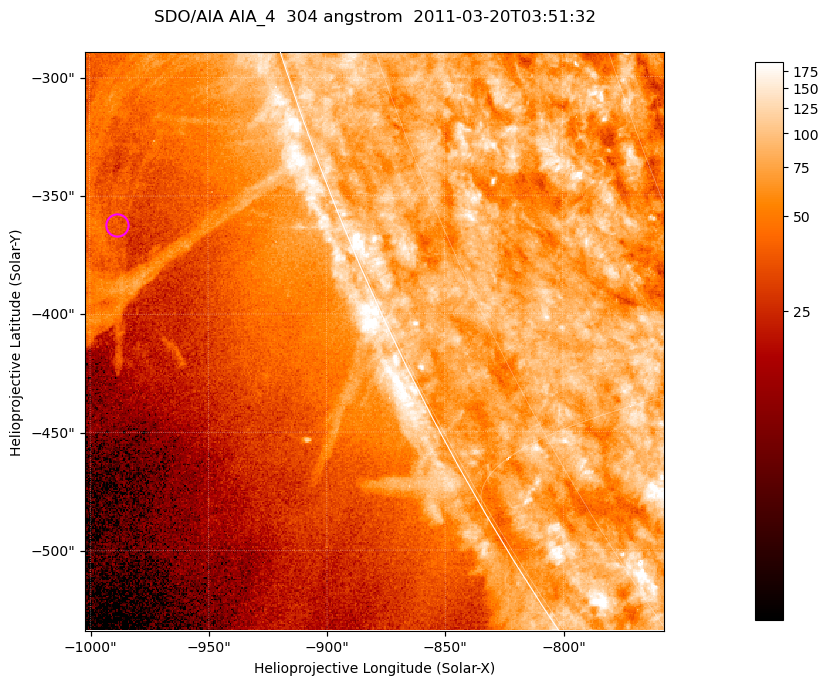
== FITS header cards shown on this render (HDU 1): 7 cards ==
TELESCOP= 'SDO/AIA '           / For AIA: SDO/AIA
INSTRUME= 'AIA_4   '           / For AIA: AIA_ATA1, AIA_ATA2, AIA_ATA3 or AIA_AT
WAVELNTH=                  304 / [angstrom] Wavelength
WAVEUNIT= 'angstrom'           / Wavelength unit: angstrom
DATE-OBS= '2011-03-20T03:51:32.134' / [ISO] Date when observation started; ISO 8
CTYPE1  = 'HPLN-TAN'           / CTYPE1; Typically HPLN
CTYPE2  = 'HPLT-TAN'           / CTYPE2; Typically HPLT

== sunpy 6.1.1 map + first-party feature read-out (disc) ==
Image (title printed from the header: SDO/AIA AIA_4  304 angstrom  2011-03-20T03:51:32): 408 x 408 px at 0.6 arcsec/px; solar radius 964 arcsec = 1606 px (partial field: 0.9% of the solar disc is inside the frame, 45% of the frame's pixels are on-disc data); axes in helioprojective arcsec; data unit not stated in the header (colour bar unlabelled)
Orientation: roll -0.132 deg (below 1 deg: not rotated)
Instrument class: DISC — disc imager (sunpy class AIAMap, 304 A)
Bright regions (active regions / flare kernels): reference = the on-disc median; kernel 3 px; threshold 5 sigma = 113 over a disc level ~79.6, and >= 1.15x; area >= 166 px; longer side >= 5 px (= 3 arcsec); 0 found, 0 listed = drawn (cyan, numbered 1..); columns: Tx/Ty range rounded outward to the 2 arcsec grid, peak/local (2 s.f.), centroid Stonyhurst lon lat
Off-limb structures (1.02-1.3 R_sun): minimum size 83 px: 3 found; the strongest spans PA ~105..115 deg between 1.05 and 1.12 R_sun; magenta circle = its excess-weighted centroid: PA ~110 deg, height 1.09 R_sun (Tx ~-988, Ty ~-362 arcsec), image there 1.7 x the reference